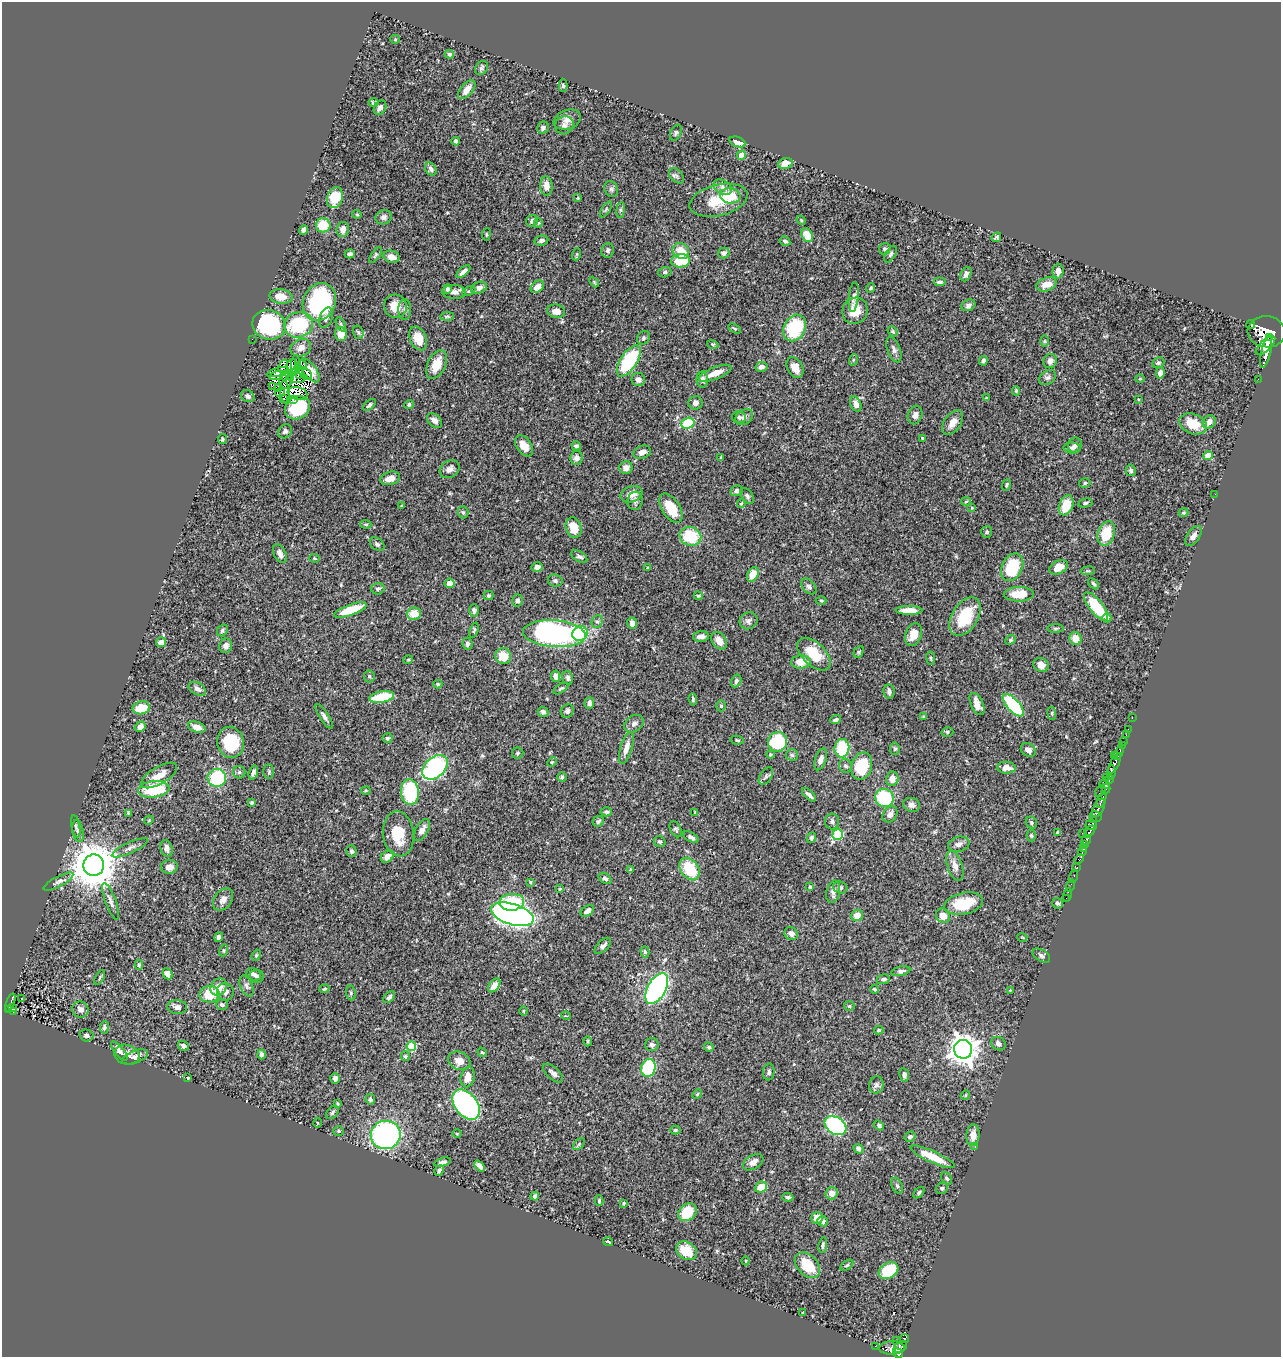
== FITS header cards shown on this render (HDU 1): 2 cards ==
NAXIS1  =                 1279
NAXIS2  =                 1355

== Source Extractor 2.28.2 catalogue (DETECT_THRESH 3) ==
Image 1279 x 1355 px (HDU 1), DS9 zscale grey, 1 PNG px = 1 image px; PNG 1283 x 1359 px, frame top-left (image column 1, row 1355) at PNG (2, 2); each listed source drawn as its Kron ellipse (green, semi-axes under 4 px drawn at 4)
Background 0.441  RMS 0.024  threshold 0.0709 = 3 sigma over >= 5 px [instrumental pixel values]
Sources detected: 483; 7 with non-positive FLUX_AUTO (blend fragments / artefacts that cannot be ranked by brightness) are neither listed nor drawn; the other 476 listed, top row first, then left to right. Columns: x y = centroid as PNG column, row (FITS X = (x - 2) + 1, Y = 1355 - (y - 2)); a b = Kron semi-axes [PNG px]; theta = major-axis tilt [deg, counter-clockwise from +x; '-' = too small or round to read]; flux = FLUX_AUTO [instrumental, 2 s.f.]
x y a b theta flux
395 39 4 4 - 1.7
449 54 5 4 - 3
482 68 7 6 - 3.6
563 85 6 4 -89 2.9
467 90 11 6 50 14
374 103 5 4 - 3.6
380 108 7 5 59 6.4
567 119 14 9 18 12
564 125 9 9 - 6.5
543 128 6 5 - 4.6
676 133 8 5 65 3.2
456 141 4 4 - 4.1
737 142 8 5 -22 15
741 155 5 4 - 26
785 163 7 5 17 20
431 169 7 5 -57 5.3
676 176 9 6 -49 3.9
546 186 10 6 -86 12
723 187 10 6 -31 6.4
611 189 8 6 -63 4.1
730 196 10 8 -9 36
335 198 11 7 70 42
578 198 3 3 - 1.4
719 200 29 15 14 48
606 209 9 3 57 2.6
621 210 8 4 82 3.1
357 214 4 4 - 1.7
384 217 8 7 - 5.4
801 220 4 4 - 1.6
532 221 6 5 - 5.3
538 223 4 4 - 1.8
323 225 7 7 - 39
343 229 7 6 - 12
303 230 5 4 - 4.1
486 234 6 3 82 1.7
807 235 7 5 -59 26
996 237 5 3 - 2.7
541 240 7 5 9 4.9
785 241 6 4 -32 3.4
885 249 6 5 - 4.2
607 250 7 6 - 4.3
681 251 9 7 -42 27
724 253 6 5 - 7.4
350 254 5 4 - 4.3
577 254 6 4 71 1.9
891 254 9 5 59 3.4
375 255 9 4 54 2.9
392 257 8 6 -16 8.4
681 261 9 6 3 39
1058 271 7 5 87 8.8
463 272 8 4 40 6.7
665 272 6 5 - 3.2
966 274 7 5 66 6.5
594 282 6 3 -46 1.7
939 282 6 4 0 5.5
1046 284 10 6 22 19
537 287 7 5 41 14
479 288 8 5 21 7
871 288 5 4 - 2.4
447 289 5 4 - 3.3
469 291 7 4 26 2.5
454 292 12 7 -3 8
281 296 11 7 -8 19
854 297 15 5 84 5.4
319 302 19 16 66 200
968 305 7 5 25 4.9
395 306 12 11 - 21
405 310 10 6 -90 5
556 311 9 7 -10 13
855 311 13 12 - 24
447 316 7 4 2 2.9
326 318 10 6 71 6.1
341 324 8 4 -63 2.5
269 325 17 14 -20 150
298 325 14 12 16 110
1251 325 4 2 - 36
795 328 14 10 64 100
735 329 7 4 -31 2.4
893 331 6 4 -54 1.9
358 332 7 5 -73 3.2
1267 332 19 15 -5 2300
341 334 7 6 - 16
1269 337 2 2 - 120
418 338 12 8 -66 23
644 338 7 6 - 3.3
252 339 2 2 - 28
1045 341 6 4 -90 1.9
713 344 6 3 -18 1.8
1265 346 12 5 44 1000
301 348 10 8 25 12
894 349 13 6 -70 6.2
1266 352 16 5 77 1000
853 360 6 3 72 2
629 361 18 8 56 120
983 361 5 4 - 4.2
1050 361 7 6 - 9.1
1158 363 6 5 - 3.2
295 364 9 4 84 2.6
437 364 15 9 65 26
291 365 6 3 58 1.6
302 365 5 5 - 1.9
283 366 7 2 71 1.4
761 367 6 5 - 5.4
795 367 11 7 -63 15
310 370 14 6 -53 16
278 372 11 4 16 3.1
299 373 6 4 86 0.59
715 373 17 6 21 17
1160 373 6 4 81 9.5
305 374 7 5 -43 1.1
277 376 7 3 18 2
285 376 4 3 - 4
290 376 5 4 - 6.3
297 378 8 5 -4 4.1
1048 378 9 6 36 4.6
1140 379 4 3 - 1.3
1258 379 2 2 - 5.7
286 380 9 6 74 3.6
638 380 7 6 - 7.6
702 380 8 6 90 6.4
272 386 4 2 - 0.31
279 388 2 2 - 1.9
1016 391 4 4 - 2.1
285 392 12 5 -82 1.9
280 393 5 4 - 0.77
297 393 10 6 -12 6.7
248 396 7 5 -33 4
283 398 3 2 - 3.8
986 398 3 2 - 1.1
293 399 4 3 - 5.2
1138 399 4 2 - 1.1
695 403 7 7 - 7
409 404 5 4 - 3.4
856 404 8 5 -68 12
369 405 7 4 43 3
298 408 13 11 34 88
915 415 9 7 72 7.9
739 417 7 6 - 3.5
744 417 10 7 35 6.2
434 421 9 6 -43 7.2
1209 422 7 6 - 9.4
688 423 7 5 18 81
953 423 14 8 55 14
1193 424 14 10 -22 35
285 431 7 6 - 4.7
922 438 3 3 - 2.4
222 439 5 4 - 2.3
1075 445 7 6 - 5.1
524 446 12 7 -54 20
576 446 5 4 - 3.6
1072 448 8 5 -3 4.9
642 452 9 6 20 9.5
1208 456 4 4 - 33
721 457 3 3 - 2.4
577 458 7 6 - 6.6
626 468 6 6 - 8.5
450 469 10 8 35 8.9
1131 470 6 5 - 3
390 478 10 6 16 13
1085 483 6 4 16 3
1007 485 6 4 67 2.7
737 491 6 5 - 4.9
631 494 11 8 19 12
1215 494 3 2 - 1.9
747 496 9 5 -53 3.6
635 501 9 7 81 5.5
966 501 5 3 - 1.5
741 503 5 3 - 1.9
1085 503 7 4 13 3.4
1066 505 10 7 67 35
401 506 3 3 - 1.3
671 508 16 9 -57 34
972 508 4 2 - 1.2
463 512 6 5 - 2.5
1184 513 5 4 - 2.3
366 524 5 4 - 2
574 528 10 7 -74 25
987 532 6 5 - 3
1106 533 12 8 72 44
690 536 11 9 -21 67
1193 536 11 6 55 8.5
377 544 8 5 -37 3.7
280 554 10 6 -64 8.5
579 556 9 5 -31 4.1
314 558 5 4 - 1.8
537 567 6 5 - 7.5
1012 567 15 10 63 71
1059 567 10 6 27 17
648 568 3 2 - 1.5
1088 571 7 3 8 1.8
753 574 8 5 63 18
555 581 7 6 - 4
449 583 5 4 - 12
1093 584 6 4 -45 2.5
809 586 9 6 -48 4.9
378 589 6 5 - 3.7
1019 594 15 7 1 29
488 596 5 4 - 2.7
698 596 4 3 - 1.8
517 600 6 5 - 3.9
821 600 5 3 - 1.8
1096 606 17 6 -52 70
350 610 17 5 20 40
474 610 6 5 - 5
909 610 13 4 0 17
414 613 7 6 - 25
965 617 21 13 58 66
1107 618 4 4 - 10
597 621 6 5 - 3.4
748 621 9 8 - 6.3
632 623 6 5 - 8.2
1055 628 8 4 1 2.7
222 630 6 5 - 3.3
474 630 8 3 72 2.1
554 634 31 13 -4 390
580 634 8 7 - 80
913 635 12 8 69 19
701 636 8 5 3 9
1075 639 6 6 - 18
1011 640 6 4 42 2.1
719 641 9 6 -56 15
161 642 5 5 - 13
467 644 6 5 - 3.3
226 646 7 6 - 6.4
859 652 6 4 62 2.3
814 654 20 11 -43 44
503 656 8 8 - 28
931 658 7 3 -82 1.9
408 660 5 3 - 1.4
801 662 9 6 2 22
1041 665 8 6 -33 13
369 676 6 5 - 2.6
556 676 6 4 -84 8.1
568 678 7 5 -75 3.9
736 681 6 5 - 3.6
438 684 4 4 - 2
197 689 9 6 -29 7.1
561 689 8 3 32 2.2
889 692 7 5 -83 4.8
382 697 12 5 10 67
693 699 6 3 -85 2.9
589 703 6 5 - 6
977 704 12 6 -65 16
1013 705 14 6 -47 140
721 706 5 4 - 2.6
141 708 9 6 13 32
567 711 7 6 - 4.4
543 712 5 5 - 3.9
1052 713 6 3 -83 1.9
324 716 14 4 -57 5.9
924 717 4 3 - 1.5
1132 718 2 2 - 7.9
836 720 6 4 20 3.6
634 724 10 8 36 7
140 727 6 5 - 8.9
197 727 9 5 -18 11
1128 729 2 2 - 6.2
947 732 6 5 - 2.7
1126 735 2 2 - 4.6
387 738 5 5 - 2.9
737 740 7 4 -10 2.3
1123 741 3 2 - 1.4
231 742 16 13 -77 75
778 742 10 9 - 97
1122 745 2 2 - 7.5
626 748 16 6 74 14
842 748 9 7 84 71
895 749 6 5 - 2.6
1028 750 8 6 -34 7.3
518 753 6 5 - 3.2
1119 753 7 3 61 77
770 755 4 4 - 2.4
792 755 6 6 - 3.2
1114 755 3 2 - 14
821 759 11 5 71 9.7
552 762 5 4 - 2
1115 763 11 3 64 280
846 766 7 6 - 4.6
862 766 14 10 73 65
435 767 15 10 43 210
1006 768 9 6 -2 11
239 772 6 6 - 3.2
253 772 7 4 74 5.2
269 772 7 5 90 3.1
1111 773 7 3 81 230
159 775 20 8 30 20
766 776 10 5 57 4.4
562 777 5 5 - 2.3
1106 777 2 2 - 20
217 778 9 9 - 110
892 779 7 6 - 12
1109 780 4 3 - 84
1105 785 5 3 - 99
1106 788 5 2 - 28
154 789 16 8 6 70
366 791 5 2 - 1.6
1100 791 7 3 60 24
410 792 13 9 -84 120
809 795 9 3 -43 5
884 798 9 9 - 97
1102 800 8 3 71 150
252 803 4 3 - 3.2
911 805 8 7 - 7.1
1099 808 10 5 63 220
606 812 6 4 -4 2.7
695 812 4 2 - 1.4
128 813 4 4 - 2
890 814 9 6 57 7.9
1095 817 6 5 - 110
149 820 5 4 - 1.4
1094 820 3 3 - 71
598 821 6 5 - 3.4
832 821 8 7 - 4.9
1031 822 6 5 - 2.9
1091 825 6 5 - 340
76 826 11 3 -80 2.7
676 829 9 5 -63 3.4
422 830 12 6 59 9.3
78 831 11 5 -79 5.1
1058 832 3 3 - 2.4
1089 832 7 3 50 240
1082 833 2 2 - 5.9
398 834 22 15 -83 41
838 834 5 5 - 93
1031 835 6 4 90 2.4
691 837 8 4 -31 5.2
811 837 5 4 - 3.7
1086 840 5 3 - 190
660 842 6 5 - 2.8
959 844 11 7 15 7.3
1085 845 4 3 - 160
130 848 20 5 25 8
167 848 8 6 -73 7.6
1084 849 3 3 - 86
351 851 6 5 - 3
1082 851 5 3 - 100
387 857 7 5 38 12
1079 859 5 3 - 75
94 865 10 10 - 5900
955 866 15 7 -72 12
169 867 8 7 - 10
1077 868 3 3 - 6.5
690 869 12 9 -55 62
630 870 4 3 - 2.1
1074 876 6 3 75 19
605 878 7 4 -33 3.7
58 882 16 5 28 5.8
530 882 3 3 - 1.5
1071 885 6 2 72 6.6
810 887 4 4 - 3.4
840 887 7 6 - 4.2
560 889 4 3 - 1.4
833 892 11 6 77 7.4
1067 895 7 2 75 8.2
1066 898 3 2 - 4
223 899 12 8 52 9.4
111 901 19 5 -70 7.4
512 902 12 8 3 57
1058 903 6 5 - 3.7
963 904 20 10 12 55
587 911 7 5 35 8.2
512 914 22 10 -17 1100
857 915 6 5 - 16
943 916 8 6 -53 16
791 934 7 6 - 6.8
219 937 5 3 - 5.3
1022 937 5 3 - 1.2
603 946 10 5 43 6.2
224 950 6 4 74 2.2
645 952 5 4 - 2.3
256 955 6 4 69 2
1041 955 10 5 -32 4.4
139 965 5 4 - 2.3
901 971 9 4 12 5
168 974 6 4 -63 7.3
254 974 7 6 - 5.5
257 976 7 6 - 4.9
100 977 8 3 60 2
883 979 6 5 - 4.1
494 985 8 5 54 12
246 986 11 6 -67 5.1
219 987 9 7 55 20
324 989 5 4 - 2.3
657 989 17 9 62 410
874 989 4 3 - 2.3
1010 990 4 4 - 1.2
225 992 9 8 - 8.1
351 993 7 5 -82 2.9
209 994 10 8 10 37
389 997 7 4 45 4.3
22 999 3 2 - 2.4
10 1003 9 3 72 91
222 1005 6 5 - 3.7
849 1006 5 5 - 2.1
177 1007 10 7 -3 6.4
12 1008 3 3 - 16
9 1009 4 3 - 69
80 1009 8 8 - 7.3
14 1011 3 3 - 11
523 1011 4 3 - 1.2
566 1016 5 3 - 1.4
104 1027 6 4 82 3.7
879 1030 5 4 - 2.1
86 1035 7 6 - 4.9
587 1041 5 3 - 1.7
998 1044 8 6 -28 6.1
652 1045 6 6 - 4.4
183 1046 6 5 - 5
411 1046 5 4 - 76
709 1047 5 4 - 2.7
963 1049 9 9 - 1900
119 1051 12 4 -53 7
482 1052 5 4 - 1.8
261 1054 5 3 - 4.7
127 1055 13 10 -17 8.7
405 1056 5 4 - 2.5
135 1057 13 6 21 8.2
459 1061 11 9 -25 15
648 1068 9 7 72 84
769 1072 8 5 84 4.4
553 1073 12 6 -42 6.7
904 1075 7 5 -80 6.2
468 1077 10 7 77 16
188 1078 3 2 - 1.3
335 1078 5 4 - 6.4
876 1085 8 7 - 4.7
697 1094 5 4 - 1.8
965 1095 5 4 - 2
370 1099 5 4 - 3.2
337 1104 3 3 - 1.9
466 1105 17 11 -51 250
332 1112 7 5 53 3.3
317 1123 5 3 - 1.6
835 1126 12 8 -32 270
879 1126 6 4 -35 3.3
675 1130 5 4 - 2.1
338 1131 5 4 - 2.1
457 1134 5 3 - 1.3
386 1135 15 14 - 320
973 1135 11 6 86 14
910 1137 6 5 - 4.2
579 1144 7 4 47 2.6
975 1147 3 2 - 2.6
858 1149 5 4 - 4.5
933 1157 24 5 -24 39
442 1162 9 4 15 4.7
753 1162 11 7 32 9.8
480 1166 6 4 -48 5.9
439 1170 5 4 - 4.2
947 1178 7 5 -56 3.3
897 1186 8 5 -63 3.4
761 1187 6 5 - 26
942 1188 6 5 - 3.1
832 1193 6 6 - 12
919 1193 7 4 47 3
535 1196 4 3 - 4.4
788 1197 5 4 - 3.3
599 1201 5 3 - 2.3
624 1203 3 3 - 1.8
687 1212 10 8 41 49
817 1218 6 6 - 16
823 1221 5 5 - 4.1
608 1242 5 2 - 1.8
823 1245 8 4 81 3.7
687 1251 11 8 -33 33
746 1261 4 3 - 1.3
807 1265 15 10 -47 46
847 1265 7 3 35 2.2
888 1271 10 7 32 69
803 1313 3 3 - 1.6
904 1339 5 4 - 110
896 1341 2 2 - 20
875 1346 2 2 - 4.8
900 1347 7 5 37 180
892 1348 13 7 2 330
898 1353 5 4 - 250
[7 non-positive-flux detections neither listed nor drawn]